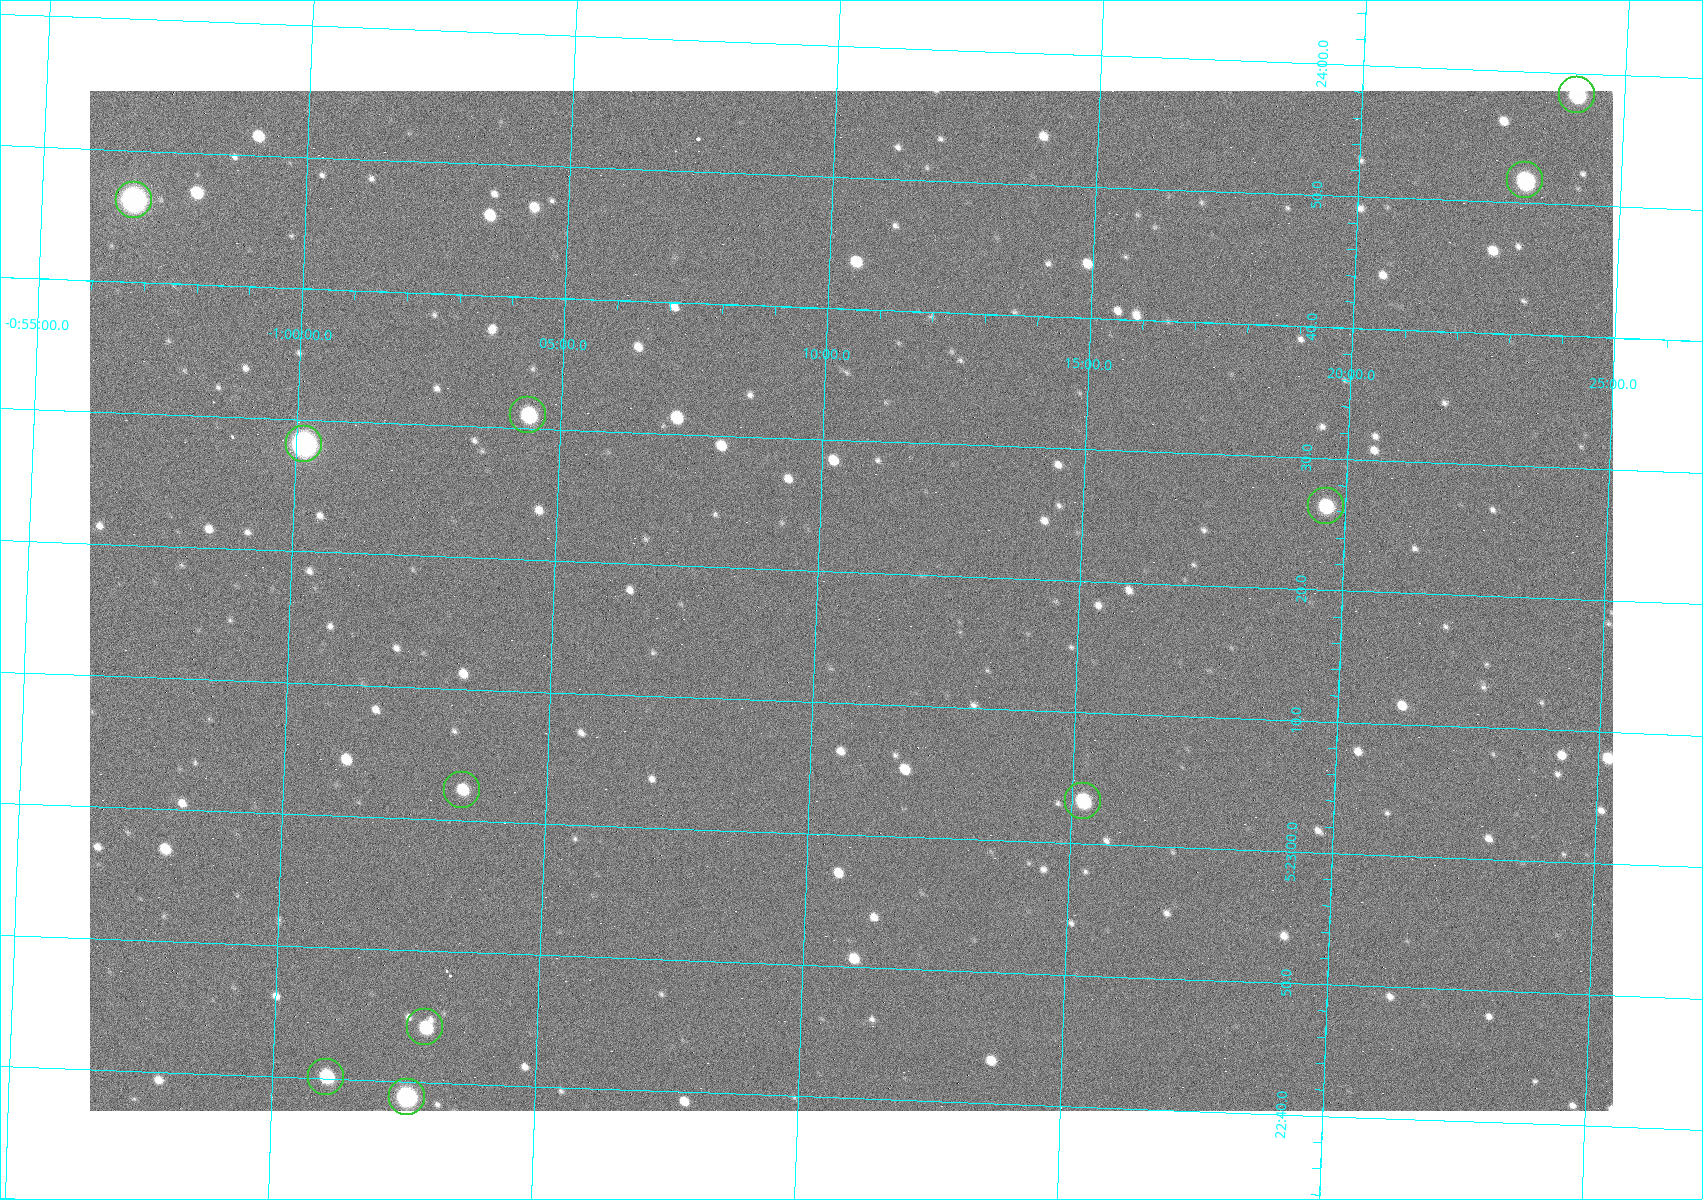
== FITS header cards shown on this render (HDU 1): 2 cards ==
NAXIS1  =                 1523
NAXIS2  =                 1020

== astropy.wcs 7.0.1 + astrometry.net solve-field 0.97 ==
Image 1523 x 1020 px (HDU 1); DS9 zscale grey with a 90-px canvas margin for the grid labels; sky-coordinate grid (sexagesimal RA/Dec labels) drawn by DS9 from the SOLVED WCS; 11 Tycho-2 reference stars matched to detected sources circled (green)
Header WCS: RA---TAN/DEC--TAN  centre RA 05:23:18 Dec -01:11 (80.82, -1.18 deg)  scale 1.14 arcsec/px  FOV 29.0' x 19.4'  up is +88 deg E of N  parity flipped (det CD > 0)
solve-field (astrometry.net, Tycho-2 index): VERIFIED the header's WCS against the Tycho-2 star catalogue (11 matches, 0 conflicts) and refined it, rather than solving blind
Solved WCS: RA---TAN-SIP/DEC--TAN-SIP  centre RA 05:23:18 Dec -01:11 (80.82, -1.18 deg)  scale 1.14 arcsec/px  FOV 29.0' x 19.4'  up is +88 deg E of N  parity flipped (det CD > 0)
The solver's refit moves the header's centre by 0.63 arcsec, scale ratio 1.001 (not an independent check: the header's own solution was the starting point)
Tycho-2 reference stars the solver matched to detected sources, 11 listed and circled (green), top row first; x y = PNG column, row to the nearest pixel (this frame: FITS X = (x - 90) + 1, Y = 1020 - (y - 91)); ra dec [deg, ICRS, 3 dp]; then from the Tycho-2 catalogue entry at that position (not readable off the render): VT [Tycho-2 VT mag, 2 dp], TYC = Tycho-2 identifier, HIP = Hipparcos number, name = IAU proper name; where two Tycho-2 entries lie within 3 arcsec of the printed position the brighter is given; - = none
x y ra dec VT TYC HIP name
1577 95 80.993 -1.402 10.12 4753-1097-1 - -
1525 180 80.966 -1.386 10.33 4753-1182-1 - -
134 200 80.943 -0.946 8.91 4753-387-1 - -
528 415 80.879 -1.073 10.48 4753-1534-1 - -
304 444 80.867 -1.002 7.84 4753-1205-1 25199 -
1326 506 80.860 -1.327 11.24 4753-1591-1 - -
462 790 80.760 -1.057 11.82 4753-1463-1 - -
1083 801 80.764 -1.254 10.69 4753-1358-1 - -
425 1027 80.684 -1.048 11.65 4753-1425-1 - -
326 1077 80.667 -1.017 10.97 4753-1266-1 - -
407 1097 80.662 -1.043 9.00 4753-1401-1 25121 -